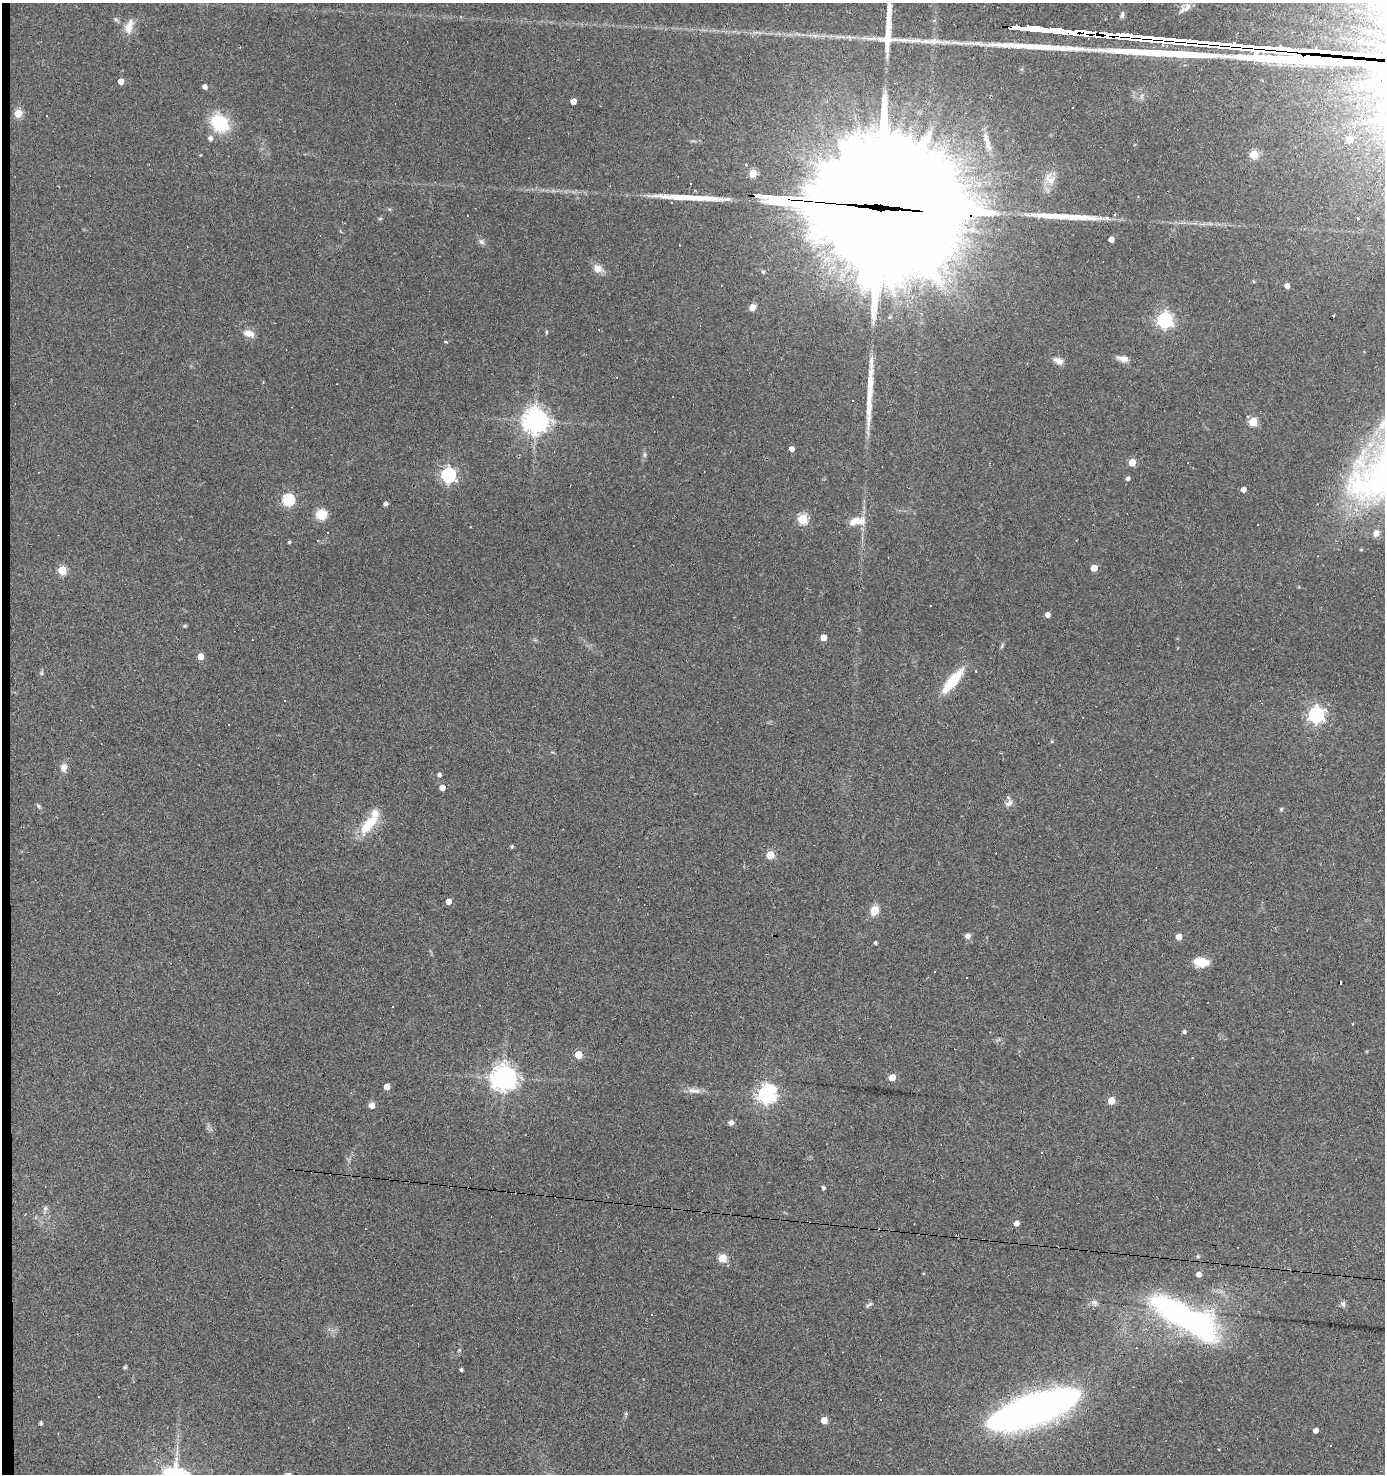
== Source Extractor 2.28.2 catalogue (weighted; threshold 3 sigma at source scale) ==
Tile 4 of 3 x 3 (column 1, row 2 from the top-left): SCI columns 188-1570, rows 1472-2943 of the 4433 x 4414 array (HDU 1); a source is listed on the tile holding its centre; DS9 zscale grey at full resolution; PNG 1387 x 1476 px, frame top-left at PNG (2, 3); no overlay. Shown black and unused: <1% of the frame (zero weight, under 2 of 3 exposures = <1% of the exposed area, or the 3 px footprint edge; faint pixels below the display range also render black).
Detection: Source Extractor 2.28.2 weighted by HDU 2 'WHT'; one run over the whole footprint, this tile lists its part. Background 0.11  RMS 0.008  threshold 0.0362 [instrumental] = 3 sigma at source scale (4.5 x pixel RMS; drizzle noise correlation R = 1.50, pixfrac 1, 0.05/0.05 arcsec/px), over >= 5 px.
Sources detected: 143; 23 cosmic-ray / hot-pixel residue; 8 long thin detections or spike segments (spike, bleed or trail) — not listed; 2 inside a brighter listed object's ellipse — not listed separately; the other 110 listed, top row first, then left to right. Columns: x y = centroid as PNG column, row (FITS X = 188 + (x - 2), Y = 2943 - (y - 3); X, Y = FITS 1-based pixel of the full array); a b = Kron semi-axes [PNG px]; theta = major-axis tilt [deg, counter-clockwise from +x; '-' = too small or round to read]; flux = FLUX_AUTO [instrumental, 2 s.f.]
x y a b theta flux
1122 15 9 5 84 2.1
461 17 4 4 - 0.91
116 19 8 5 -47 1.7
129 26 22 9 74 8.2
121 81 4 4 - 10
205 87 4 4 - 4
573 101 4 4 - 8.3
18 113 5 5 - 31
47 116 2 2 - 0.69
219 123 17 13 -48 45
210 138 5 5 - 3.5
1349 139 5 5 - 18
987 140 26 7 -73 7.7
1254 154 5 5 - 34
753 173 5 5 - 25
1049 179 18 12 -44 9
879 207 130 37 -5 58000
380 218 6 4 2 0.92
1358 219 3 3 - 2.1
1111 239 4 4 - 6
481 242 9 7 -43 2.6
598 268 10 9 - 7.2
763 272 5 4 - 1.1
1287 286 4 4 - 5
752 307 8 7 - 5
1333 315 3 3 - 1.4
1165 320 6 6 - 230
546 332 5 4 - 0.97
249 333 13 8 -18 7
1123 359 16 6 -14 5.2
1058 361 13 8 -25 5.3
535 421 9 9 - 640
1253 422 5 5 - 38
1383 424 20 10 42 13
1370 445 8 5 -45 3.2
792 449 4 4 - 5.1
644 455 8 4 -82 1.7
1132 462 5 5 - 18
704 472 2 2 - 0.56
448 475 6 6 - 200
1128 478 4 4 - 2.5
1244 489 4 4 - 5.5
288 500 6 5 - 93
386 504 4 4 - 3
1367 504 12 5 73 4.4
321 514 10 9 - 17
803 519 5 5 - 60
857 521 22 10 12 11
470 527 2 2 - 0.5
328 532 3 3 - 5.2
1376 533 10 8 73 4.3
289 542 4 3 - 1.2
1361 549 4 3 - 0.82
1094 568 5 5 - 9.5
62 570 5 5 - 36
1047 615 4 4 - 4.8
185 626 4 4 - 1.1
823 637 5 4 - 10
535 640 5 5 - 1.2
1002 646 8 3 77 1.4
200 656 4 4 - 14
41 673 5 5 - 1.3
952 681 27 8 50 35
1316 715 6 6 - 250
64 767 9 7 81 5.5
439 775 4 4 - 2.4
442 788 4 4 - 7.8
1009 803 12 8 37 3.9
39 806 7 5 -44 1.5
1281 809 5 4 - 1.4
369 824 33 12 49 23
512 847 4 4 - 1.4
770 855 5 5 - 26
449 902 4 4 - 8.2
874 910 10 8 69 11
967 936 5 4 - 5
1179 937 5 4 - 9.6
875 943 3 3 - 1.3
1201 962 16 10 -5 12
935 972 3 2 - 0.63
966 978 2 2 - 0.6
393 1006 3 2 - 1.2
1184 1032 4 4 - 1.9
578 1055 5 5 - 22
892 1077 5 4 - 15
504 1078 9 8 - 660
387 1086 5 4 - 11
766 1094 8 7 - 390
1111 1100 5 5 - 19
372 1105 4 4 - 10
731 1122 7 6 - 2.7
1041 1152 3 3 - 0.79
823 1188 5 4 - 1.3
45 1208 8 6 68 2
1016 1223 5 4 - 5.4
1198 1256 6 5 - 1.1
722 1258 5 5 - 31
1199 1274 5 5 - 4.9
1094 1303 10 8 -32 3.3
869 1304 10 4 34 1.7
1343 1304 8 7 - 2.2
1184 1317 75 23 -29 240
459 1350 5 4 - 0.95
125 1367 5 4 - 1.1
461 1370 4 3 - 1.3
1033 1409 79 24 18 450
626 1414 5 5 - 1.1
824 1420 5 4 - 14
41 1423 4 3 - 1.6
1316 1430 4 4 - 4.5
Overlapping masked pixels (flux is a lower limit): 1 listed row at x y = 879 207
Isophote crosses this tile's border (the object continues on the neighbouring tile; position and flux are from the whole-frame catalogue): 1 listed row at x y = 1383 424